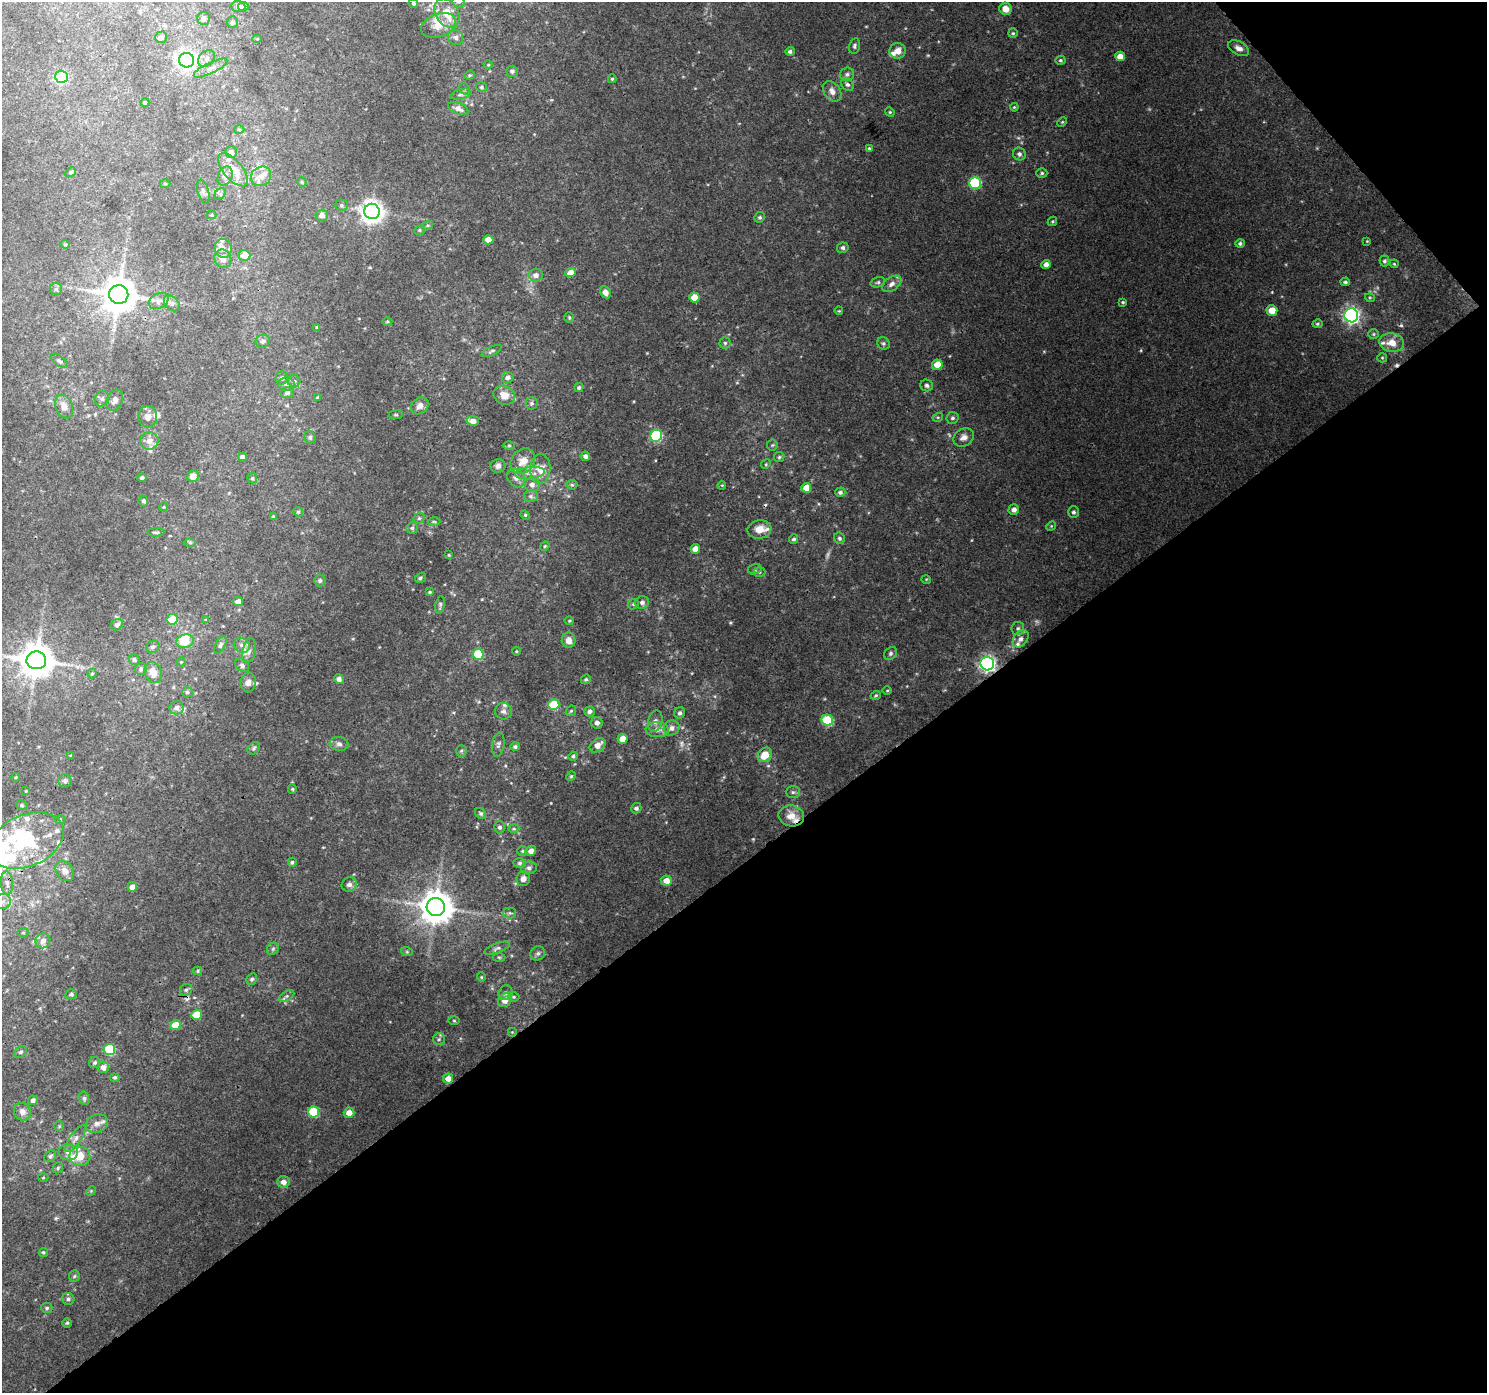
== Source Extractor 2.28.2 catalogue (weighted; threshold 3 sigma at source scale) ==
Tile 12 of 4 x 4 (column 4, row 3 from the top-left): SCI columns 4503-5987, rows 1566-2956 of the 6039 x 5976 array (HDU 1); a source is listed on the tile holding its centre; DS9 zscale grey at full resolution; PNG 1489 x 1395 px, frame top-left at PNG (2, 2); each listed source drawn as its Kron ellipse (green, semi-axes under 4 px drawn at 4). Shown black and unused: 40% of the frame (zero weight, under 3 of 4 exposures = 5% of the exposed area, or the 3 px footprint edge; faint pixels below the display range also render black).
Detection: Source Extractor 2.28.2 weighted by HDU 2 'WHT'; one run over the whole footprint, this tile lists its part. Background 0.0452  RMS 0.0038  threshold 0.0172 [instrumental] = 3 sigma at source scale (4.5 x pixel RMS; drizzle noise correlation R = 1.50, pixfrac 1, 0.0396/0.0396 arcsec/px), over >= 5 px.
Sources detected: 336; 3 too faint to see at this stretch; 2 inside a brighter object's white glare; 4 cosmic-ray / hot-pixel residue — neither listed nor drawn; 30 inside a brighter listed object's ellipse — not listed separately; the other 297 listed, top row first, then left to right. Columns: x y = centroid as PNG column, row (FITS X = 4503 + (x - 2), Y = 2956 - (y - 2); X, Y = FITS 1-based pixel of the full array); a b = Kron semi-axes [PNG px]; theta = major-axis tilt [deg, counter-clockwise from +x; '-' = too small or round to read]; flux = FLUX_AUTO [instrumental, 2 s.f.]
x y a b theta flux
459 2 6 6 - 0.76
413 3 5 4 - 0.62
238 6 7 5 -3 1.1
243 7 5 4 - 3
1006 9 6 6 - 3.7
447 13 15 11 -59 6.6
204 18 6 6 - 1.2
232 22 6 5 - 1.1
439 25 18 11 19 5.2
1013 33 5 5 - 0.56
161 37 6 5 - 1.4
456 37 8 7 - 1.2
257 39 5 3 - 0.34
855 46 8 5 78 0.84
1239 48 11 6 -28 2.2
790 51 5 4 - 0.97
898 51 8 8 - 3
1120 56 5 4 - 3.4
207 59 9 7 45 1.8
186 60 8 7 - 160
1060 60 5 4 - 0.57
488 65 4 3 - 0.33
211 68 18 5 26 2.4
512 71 6 5 - 0.99
847 74 7 6 - 1.1
469 75 5 4 - 0.47
61 77 6 6 - 48
612 79 4 4 - 0.54
848 84 7 5 -41 1
481 87 6 4 -14 0.57
464 89 6 5 - 0.64
832 91 11 8 -54 2.6
461 94 10 5 14 1
145 103 4 4 - 0.72
1014 107 4 3 - 0.39
458 108 10 5 -22 2.1
890 112 5 4 - 0.48
1062 122 5 3 - 0.37
239 129 5 3 - 0.44
869 148 4 4 - 0.44
231 152 6 6 - 1.8
1019 154 7 6 - 1.2
233 170 20 9 -50 7.6
71 172 5 4 - 0.62
1042 173 5 4 - 0.63
225 176 10 7 65 2.2
261 176 10 9 - 3.2
302 182 5 4 - 0.46
975 183 6 5 - 34
165 184 5 3 - 0.36
203 192 12 5 -75 1.2
220 194 6 5 - 0.66
341 205 6 5 - 0.75
372 211 8 7 - 300
212 215 5 4 - 0.49
322 215 6 6 - 2
760 217 5 5 - 0.68
1052 221 5 3 - 0.41
428 225 5 3 - 0.49
419 230 5 4 - 0.56
488 240 5 4 - 4
1367 241 4 3 - 0.31
1240 243 5 4 - 0.89
65 244 4 4 - 0.49
223 248 9 8 - 2.4
843 248 6 5 - 0.96
244 255 6 5 - 5.6
223 259 9 8 - 2.6
1384 261 5 5 - 0.82
1046 264 4 4 - 1.9
1394 264 4 3 - 0.39
570 272 5 4 - 4.3
536 275 7 6 - 1.9
878 282 7 5 18 0.71
1345 282 5 4 - 0.72
892 284 11 6 34 1.9
56 289 6 6 - 0.89
605 292 6 5 - 2.3
119 294 9 9 - 990
694 297 5 5 - 5.7
1370 298 5 3 - 0.36
159 301 10 7 28 2
1123 302 4 3 - 0.47
172 303 9 6 -46 1.4
1272 310 5 5 - 5.7
839 311 4 3 - 0.34
1351 315 7 7 - 140
569 317 5 4 - 0.51
387 321 5 3 - 0.44
1317 324 5 4 - 0.55
317 327 4 4 - 0.49
1373 334 5 5 - 0.55
263 341 7 6 - 1.3
725 343 5 5 - 0.7
883 343 6 6 - 0.77
1392 343 12 9 -9 5.1
492 351 11 4 25 0.77
1382 358 5 4 - 0.46
59 361 10 5 -37 0.88
937 365 5 5 - 6.1
508 377 6 5 - 1.3
282 378 6 6 - 1.1
294 381 6 6 - 0.92
286 384 8 7 - 1.3
927 385 6 6 - 0.87
579 388 4 4 - 0.84
287 393 6 5 - 1.2
504 395 11 9 -27 3.7
317 397 4 3 - 0.36
102 399 8 7 - 1.4
115 400 11 7 66 1.7
532 403 6 6 - 0.8
420 406 10 7 40 2.5
64 407 12 8 -69 3.5
396 415 7 3 7 0.45
148 417 10 9 - 2.7
938 417 5 3 - 0.41
952 418 6 6 - 0.9
473 421 6 5 - 2.9
656 436 6 6 - 44
310 437 6 5 - 0.82
964 437 10 8 33 2.1
149 441 9 8 - 2.6
509 445 6 4 0 0.51
772 445 5 5 - 0.57
585 456 5 4 - 1.2
242 457 4 4 - 1.4
779 457 5 5 - 0.61
523 461 14 11 51 4.8
766 464 5 4 - 0.46
498 466 7 6 - 1.5
540 469 15 10 87 5.3
530 473 15 6 6 2.6
193 476 6 5 - 2.8
142 478 5 4 - 0.78
252 478 5 5 - 0.49
516 478 10 8 -49 1.9
532 485 7 7 - 1.9
572 485 5 5 - 0.57
722 485 4 3 - 0.35
806 488 5 5 - 5.8
840 492 5 4 - 0.96
531 496 7 6 - 0.99
144 501 5 4 - 0.79
164 507 5 3 - 0.32
1014 510 5 5 - 1.7
298 512 5 4 - 0.52
1074 512 5 5 - 0.89
525 515 5 4 - 0.48
273 517 4 3 - 0.51
419 518 6 5 - 0.67
434 522 6 4 -1 0.53
1051 526 5 4 - 0.43
412 528 5 5 - 0.86
759 529 12 9 9 4.3
156 532 8 4 4 0.8
839 538 6 5 - 0.83
794 539 5 4 - 0.83
190 542 6 4 -1 0.51
545 546 5 4 - 0.49
695 549 5 4 - 3.2
449 555 3 3 - 0.34
755 569 7 5 15 0.72
759 572 6 5 - 0.59
420 578 6 4 33 0.71
926 579 5 3 - 0.31
320 581 6 6 - 0.76
430 592 4 3 - 0.45
238 602 5 4 - 2.4
642 602 7 6 - 1.3
633 604 5 5 - 0.53
440 605 8 4 80 0.79
172 619 5 5 - 7.6
206 620 4 4 - 0.34
569 621 4 4 - 0.41
117 625 6 5 - 1.3
1018 628 6 6 - 0.94
1021 639 9 7 51 1.8
569 640 7 7 - 2.6
185 641 9 6 10 7.2
220 645 9 5 61 0.84
242 645 8 7 - 1.7
153 647 7 6 - 0.94
249 651 13 6 78 2
516 651 4 3 - 0.33
891 653 7 5 47 0.83
478 654 5 5 - 16
36 660 10 9 - 920
134 660 6 5 - 0.91
181 662 4 4 - 0.35
987 664 7 6 - 130
242 665 8 5 -39 1
141 669 6 5 - 1.1
92 673 5 4 - 0.46
153 673 11 8 -69 4.1
339 679 5 4 - 1.6
586 679 5 4 - 0.67
248 683 10 7 84 2.1
887 690 5 3 - 0.37
187 692 5 5 - 0.68
876 695 5 4 - 0.47
554 705 5 5 - 16
176 708 7 6 - 1.7
503 711 8 8 - 1.3
571 711 6 4 44 0.54
590 711 5 5 - 1.4
680 713 6 5 - 1.1
827 720 6 5 - 22
655 721 11 7 76 1.7
597 723 6 5 - 1.5
672 728 8 7 - 1.9
657 730 11 7 1 2.4
623 739 5 5 - 4.8
339 744 9 7 -10 1.5
498 745 12 6 82 1.2
598 745 9 6 35 3.4
515 747 5 4 - 0.74
254 748 7 5 52 0.76
461 751 6 5 - 0.71
765 755 8 6 45 6.5
71 756 3 3 - 0.41
573 756 4 4 - 0.69
571 776 5 4 - 0.45
16 777 4 3 - 0.4
65 781 6 6 - 1.1
292 789 5 4 - 0.53
26 791 4 4 - 0.34
793 792 7 6 - 0.93
22 805 6 4 -21 0.53
636 808 5 5 - 0.98
481 813 6 5 - 0.7
791 816 13 10 -11 4.8
60 819 5 3 - 0.4
500 827 6 5 - 1.1
514 829 5 3 - 0.45
27 840 39 25 23 34
523 851 5 4 - 0.54
531 851 5 5 - 2.1
292 862 4 4 - 0.62
520 863 6 5 - 0.76
529 868 8 6 10 1.1
65 871 11 8 -53 2.7
523 879 7 7 - 1.7
666 881 5 5 - 3.9
7 883 12 6 -85 2
349 884 8 7 - 1.4
132 887 5 5 - 2.2
3 902 8 7 - 1.8
436 907 9 9 - 790
510 913 6 5 - 0.8
23 933 5 3 - 0.39
43 941 8 7 - 1.8
497 948 13 5 20 1.2
273 949 7 5 46 0.74
407 952 6 4 -19 0.48
538 953 7 6 - 1.3
499 957 6 4 -2 0.53
198 971 4 4 - 0.5
481 977 4 4 - 0.42
252 979 6 5 - 0.81
186 990 6 5 - 0.82
505 993 7 6 - 1.1
71 994 6 5 - 0.87
287 996 8 4 31 0.85
514 997 6 5 - 0.63
505 1000 7 6 - 3.1
197 1015 5 5 - 8.6
454 1021 5 3 - 0.39
175 1025 5 5 - 6
512 1032 5 5 - 0.53
439 1039 6 6 - 0.85
109 1050 6 5 - 22
21 1052 7 5 39 0.74
95 1063 5 5 - 0.72
103 1067 6 5 - 2.3
115 1077 5 4 - 0.52
448 1079 5 5 - 2.7
84 1098 6 5 - 0.79
33 1100 5 4 - 1.1
22 1112 9 8 - 2
313 1112 5 5 - 17
349 1113 5 5 - 3.5
97 1124 11 9 24 2.4
59 1126 5 5 - 0.48
75 1138 16 5 55 2.1
68 1152 10 8 -8 2.2
50 1156 6 5 - 0.78
80 1156 10 9 - 6.2
58 1168 6 5 - 0.61
43 1177 5 3 - 0.36
284 1182 6 6 - 2.3
91 1191 5 4 - 0.41
43 1252 4 4 - 0.56
74 1276 6 5 - 0.62
68 1299 6 6 - 0.89
47 1308 5 5 - 0.72
67 1323 5 4 - 0.53
Overlapping masked pixels (flux is a lower limit): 2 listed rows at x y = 119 294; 987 664
Isophote crosses this tile's border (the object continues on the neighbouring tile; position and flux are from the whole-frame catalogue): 2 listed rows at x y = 459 2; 3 902
Unlisted compact peaks at least as high as the median listed source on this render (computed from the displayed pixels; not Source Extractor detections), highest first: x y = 753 839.